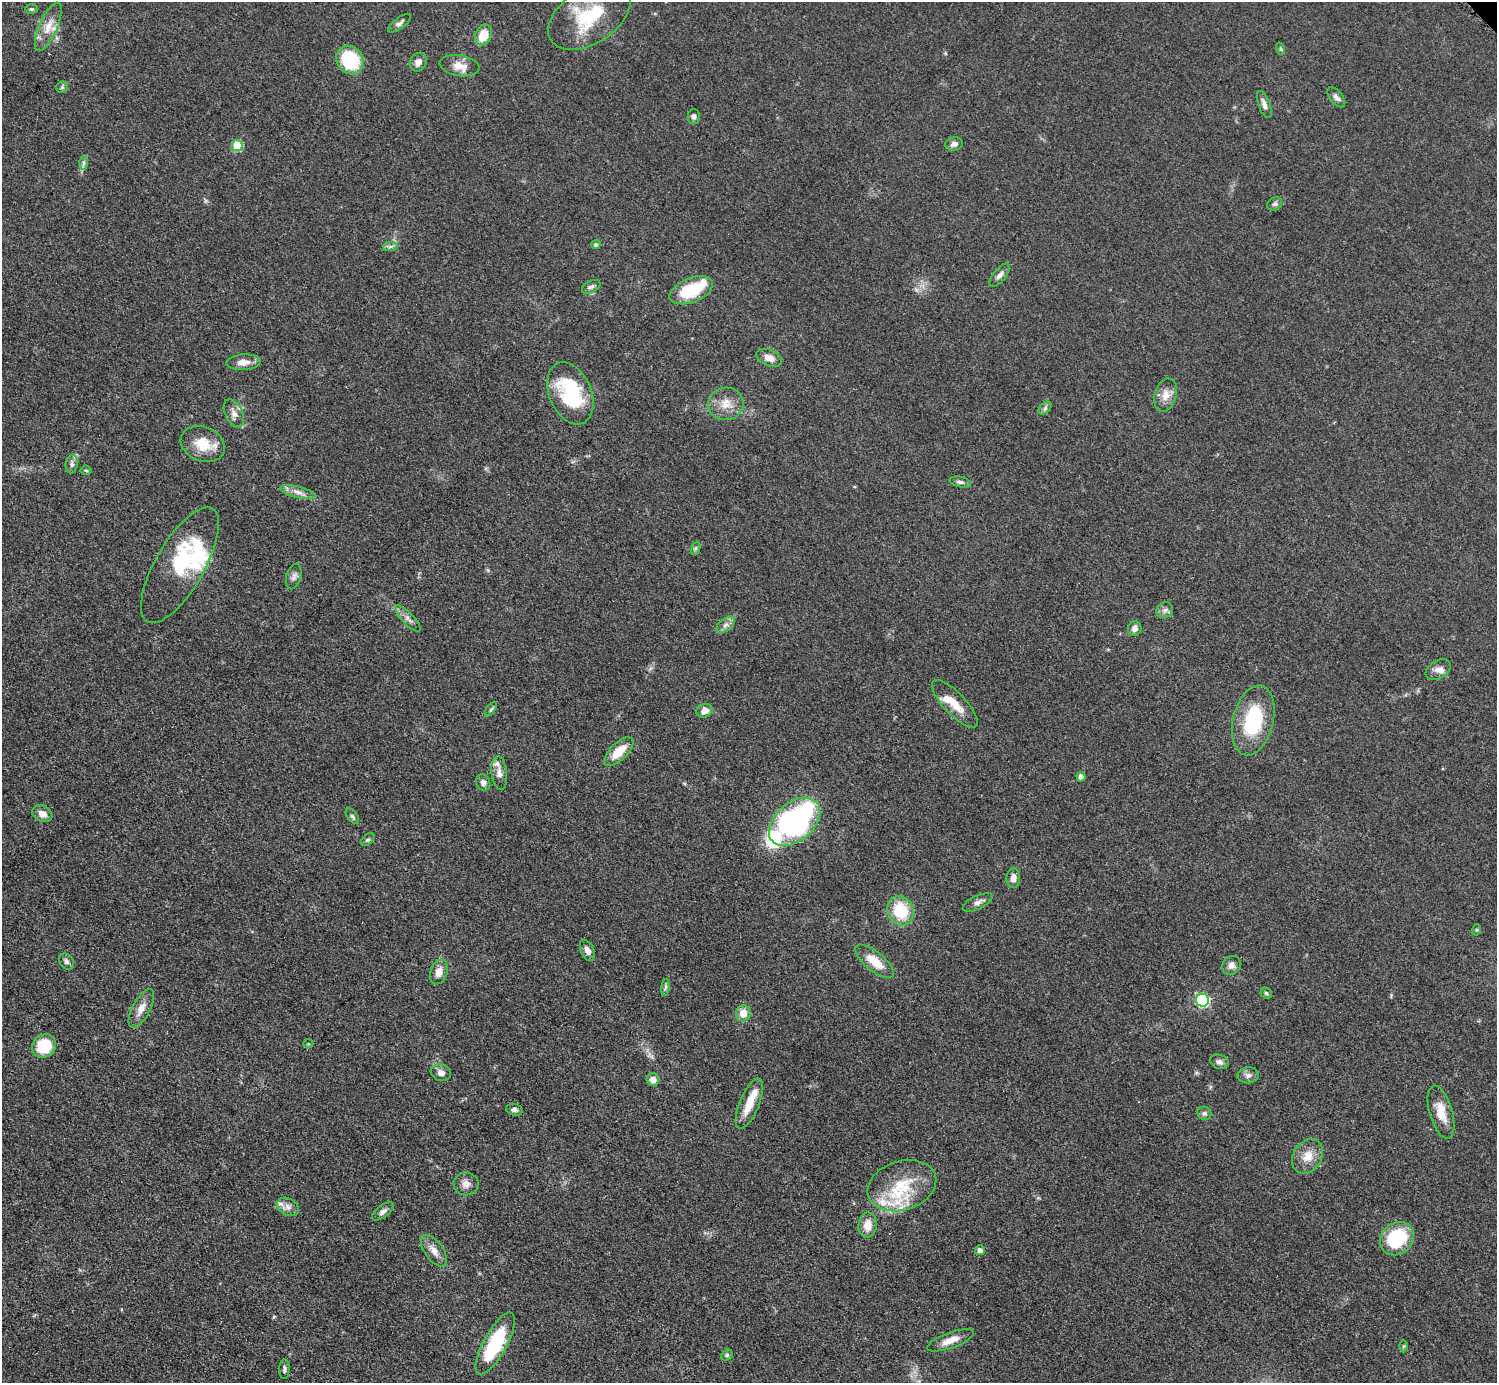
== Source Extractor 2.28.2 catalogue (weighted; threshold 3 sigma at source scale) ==
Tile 7 of 4 x 4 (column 3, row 2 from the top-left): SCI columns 2997-4491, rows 3067-4447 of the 5989 x 5988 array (HDU 1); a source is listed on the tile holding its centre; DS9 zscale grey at full resolution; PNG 1499 x 1385 px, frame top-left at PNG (2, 2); each listed source drawn as its Kron ellipse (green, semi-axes under 4 px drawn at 4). Shown black and unused: <1% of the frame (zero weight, under 3 of 5 exposures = <1% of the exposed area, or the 3 px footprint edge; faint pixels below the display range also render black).
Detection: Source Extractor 2.28.2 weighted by HDU 2 'WHT'; one run over the whole footprint, this tile lists its part. Background 0.0499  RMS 0.0053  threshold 0.0238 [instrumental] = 3 sigma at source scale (4.5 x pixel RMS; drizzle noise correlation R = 1.50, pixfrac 1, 0.05/0.05 arcsec/px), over >= 5 px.
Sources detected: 103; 1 inside a brighter object's white glare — neither listed nor drawn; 10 inside a brighter listed object's ellipse — not listed separately; the other 92 listed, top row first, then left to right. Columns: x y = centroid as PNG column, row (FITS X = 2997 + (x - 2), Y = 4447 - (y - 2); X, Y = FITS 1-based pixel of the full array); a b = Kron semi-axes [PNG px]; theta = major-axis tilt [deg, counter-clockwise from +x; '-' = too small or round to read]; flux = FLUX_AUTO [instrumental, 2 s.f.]
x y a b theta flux
31 9 6 5 - 0.86
589 16 45 27 33 41
399 23 14 5 37 2
48 27 26 9 66 7.7
483 35 11 8 66 11
1281 49 6 4 -71 0.73
350 60 15 13 -53 30
418 62 10 8 57 3.2
459 66 20 10 -9 6.1
62 87 6 6 - 0.98
1336 97 12 6 -51 2.1
1264 105 14 5 -70 2.6
694 116 7 6 - 1.7
954 144 9 6 10 2.2
237 146 5 5 - 25
83 163 7 4 -90 1.2
1275 204 8 6 33 1.6
596 245 5 4 - 1.2
390 246 7 4 1 1.2
1000 275 14 6 50 2.5
591 287 10 5 28 1.6
691 290 23 12 21 24
769 358 13 8 -23 4.4
244 362 17 8 4 4.8
570 393 32 21 -67 42
1166 395 17 11 74 5.3
726 404 18 16 6 8
1045 408 8 4 46 1.3
234 413 15 8 -63 3.6
203 444 23 17 -22 13
72 464 9 6 84 1.8
86 470 5 5 - 0.78
960 482 11 5 -12 1.7
298 492 18 5 -13 3.8
696 548 7 4 71 0.98
180 565 65 24 60 45
294 577 13 7 74 2.4
1165 610 9 7 37 2
408 618 17 6 -46 2.7
725 625 10 6 37 2.3
1135 629 7 6 - 2.4
1438 670 14 8 32 3.4
955 704 31 11 -46 9.3
491 709 8 4 54 0.92
704 711 8 6 19 3.7
1253 720 36 20 76 37
619 752 18 8 44 11
499 773 17 7 -83 3.6
1081 777 5 4 - 2.2
483 782 8 7 - 2.2
42 814 10 7 -23 3.8
352 816 9 5 -53 1.1
795 822 29 19 40 140
368 840 8 5 42 1
1013 878 10 7 85 3.3
978 902 16 6 26 2.6
901 911 15 13 -62 21
1476 930 5 3 - 0.61
587 950 11 6 -64 3.3
875 961 24 9 -39 11
67 962 8 6 -50 1.8
1231 965 10 8 51 2.9
439 972 12 8 70 4.9
665 987 8 4 81 1.2
1266 993 6 5 - 1
1202 1000 6 6 - 66
141 1008 21 8 62 5.3
743 1013 8 7 - 6.1
308 1044 5 3 - 0.53
44 1046 12 11 - 19
1219 1062 9 7 -21 1.9
441 1073 10 8 -20 2.9
1248 1075 10 8 2 2.4
653 1080 6 6 - 3.9
749 1104 27 9 68 10
514 1110 8 5 -17 1.5
1441 1112 27 11 -74 9.1
1204 1113 7 6 - 1.3
1308 1156 18 14 57 7.6
466 1184 12 11 - 3.7
902 1186 35 24 17 27
288 1207 12 8 -29 3.1
383 1211 13 6 38 2.1
868 1225 12 9 86 6.2
1397 1239 18 15 40 33
980 1250 5 5 - 2
434 1251 18 9 -55 4.8
951 1340 25 7 20 6.1
495 1343 34 11 61 40
1403 1346 6 4 89 0.74
727 1355 6 5 - 0.91
284 1369 10 5 88 1.4